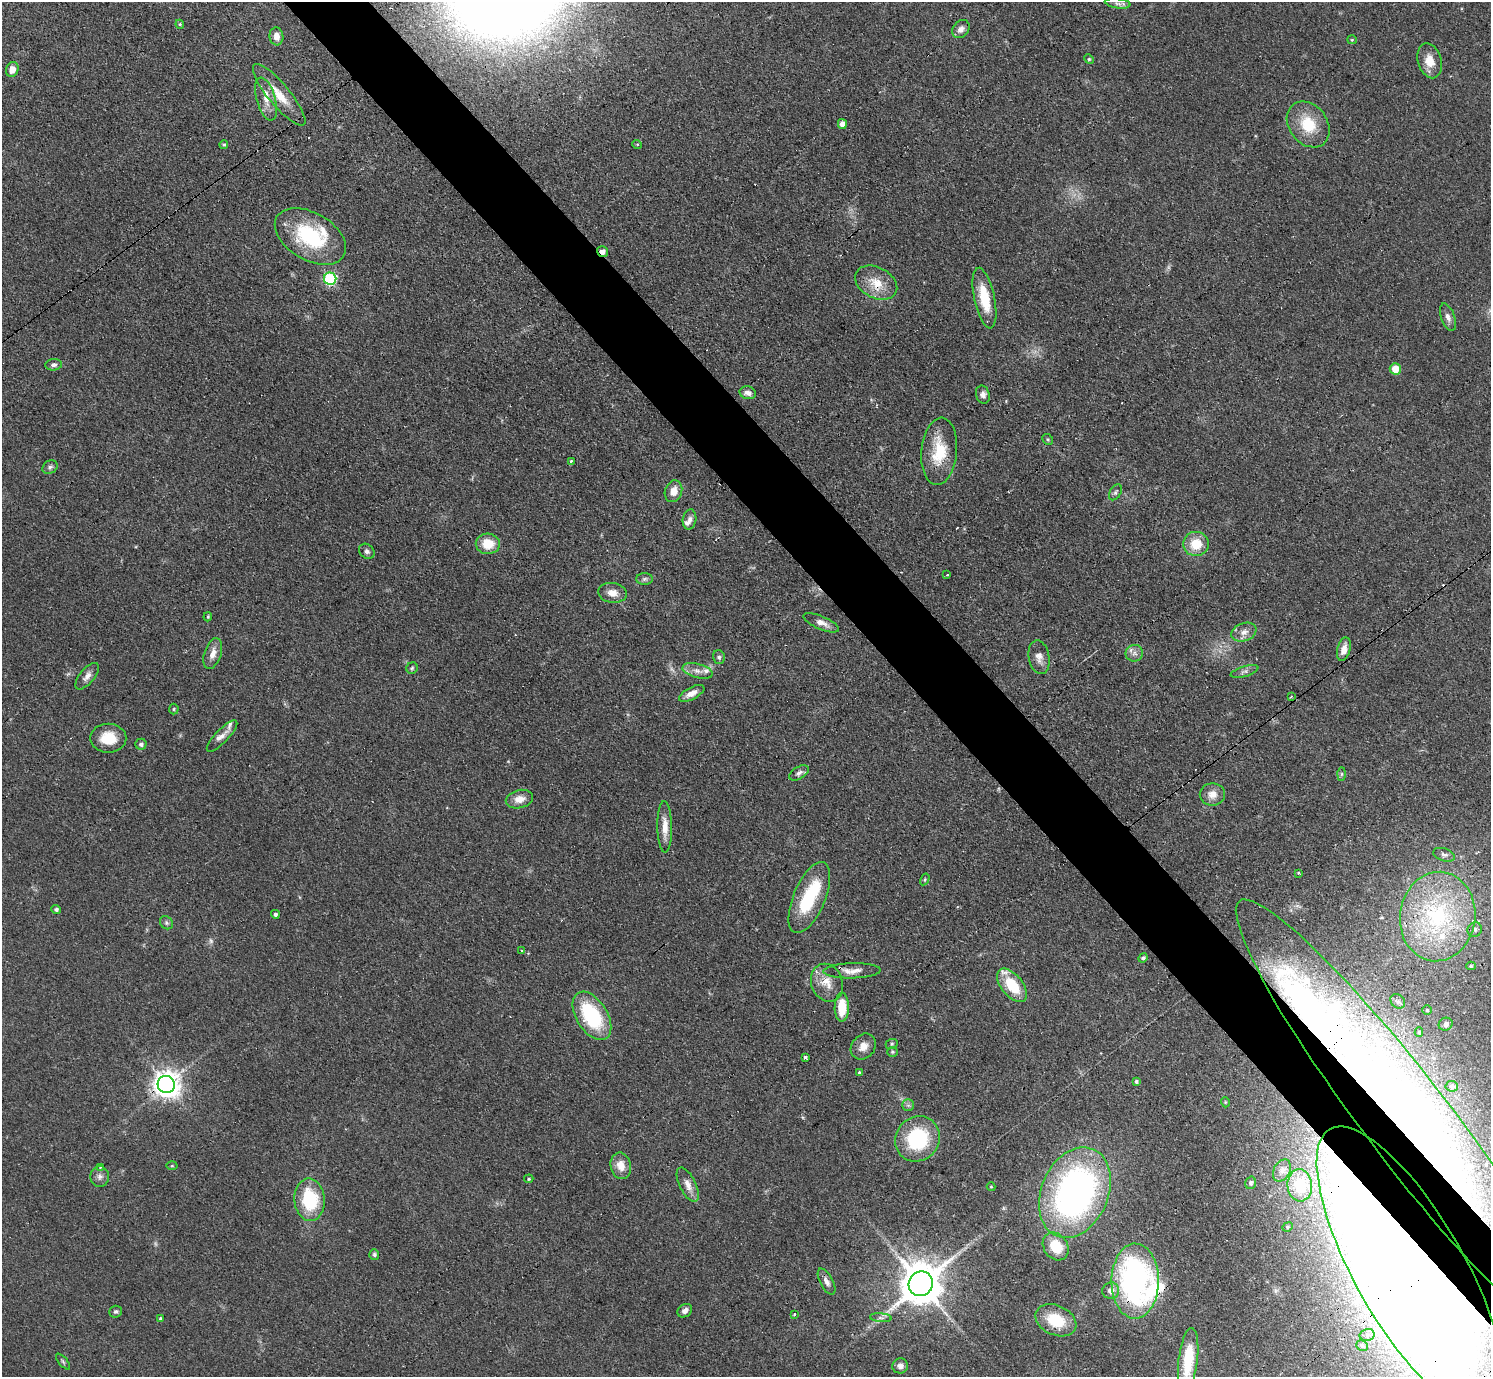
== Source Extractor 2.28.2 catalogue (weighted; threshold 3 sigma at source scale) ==
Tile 6 of 4 x 4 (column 2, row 2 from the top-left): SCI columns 1553-3041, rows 3082-4456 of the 6126 x 6131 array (HDU 1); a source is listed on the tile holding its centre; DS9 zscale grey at full resolution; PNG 1493 x 1379 px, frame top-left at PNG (2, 2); each listed source drawn as its Kron ellipse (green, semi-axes under 4 px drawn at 4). Shown black and unused: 5% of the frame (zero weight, under 3 of 4 exposures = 1% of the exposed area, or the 3 px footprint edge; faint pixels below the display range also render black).
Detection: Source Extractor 2.28.2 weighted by HDU 2 'WHT'; one run over the whole footprint, this tile lists its part. Background 0.0708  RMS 0.006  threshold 0.0268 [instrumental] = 3 sigma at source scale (4.5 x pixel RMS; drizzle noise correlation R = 1.50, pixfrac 1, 0.05/0.05 arcsec/px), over >= 5 px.
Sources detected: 146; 3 too faint to see at this stretch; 3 inside a brighter object's white glare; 4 cosmic-ray / hot-pixel residue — neither listed nor drawn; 12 inside a brighter listed object's ellipse — not listed separately; the other 124 listed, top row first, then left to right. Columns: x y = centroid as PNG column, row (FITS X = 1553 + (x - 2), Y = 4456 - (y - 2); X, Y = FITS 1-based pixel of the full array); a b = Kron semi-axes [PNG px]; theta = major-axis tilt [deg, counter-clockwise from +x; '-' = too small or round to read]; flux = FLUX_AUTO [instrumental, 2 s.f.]
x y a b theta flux
1118 3 13 5 -8 2
180 24 4 4 - 0.93
961 29 10 8 50 3.2
276 36 9 7 -82 3.9
1352 40 5 4 - 0.65
1089 59 5 4 - 0.75
1430 61 18 11 -74 9
12 69 7 6 - 5.2
279 95 39 11 -50 14
266 99 22 9 -74 7.1
842 124 5 4 - 3.7
1308 124 25 19 -53 20
637 144 5 3 - 0.49
224 145 4 3 - 0.85
310 236 39 23 -30 46
602 251 6 5 - 3.1
330 279 6 6 - 70
876 283 22 15 -27 12
984 298 31 10 -78 20
1448 317 14 6 -70 3
54 365 8 5 6 1.7
1395 369 6 5 - 8.4
748 393 8 6 -13 2.7
983 395 9 6 -73 2.5
1048 439 6 5 - 1
939 451 34 18 85 22
571 461 3 3 - 3.1
50 467 8 6 30 1.6
673 491 11 8 72 6.6
1115 492 9 5 59 1.3
689 519 10 6 80 2.7
488 544 12 10 -3 13
1196 544 13 12 - 13
367 551 8 7 - 1.9
947 575 3 3 - 0.65
644 579 8 6 3 1.6
612 593 14 10 -8 5.5
208 617 4 3 - 0.73
821 623 19 6 -23 5
1244 632 13 9 20 4.4
1344 649 12 6 75 5.5
1134 653 9 8 - 2.9
213 654 16 8 72 5.3
719 657 7 5 -74 1.5
1039 657 17 10 -79 4.8
412 668 6 5 - 0.99
697 671 15 7 -14 4.1
1245 671 14 5 17 2.1
87 676 16 7 50 3.5
692 693 14 6 27 4.4
1291 697 3 2 - 0.67
174 709 5 4 - 0.81
222 736 21 6 46 3.9
108 738 18 14 0 14
141 744 5 5 - 1.7
799 773 11 6 29 2.3
1342 774 7 4 89 0.98
1212 794 12 11 - 5.6
519 799 14 9 14 6
665 827 26 7 -89 7.4
1444 855 11 6 -18 2
1299 873 3 2 - 0.92
925 879 6 4 59 0.77
809 897 38 16 67 37
56 910 5 4 - 1.6
275 914 4 4 - 1.6
1438 917 45 37 81 84
166 923 7 6 - 1.3
1475 930 7 7 - 2.2
522 951 4 3 - 0.76
1143 958 5 4 - 1.2
1471 966 5 4 - 0.9
852 971 28 7 1 5.7
827 983 19 15 -69 9.2
1012 985 19 10 -51 22
1398 1001 8 6 -42 1.9
842 1007 14 7 89 16
1427 1010 5 4 - 0.88
592 1016 27 15 -58 47
1446 1024 7 6 - 2.2
1419 1032 5 4 - 0.92
892 1044 6 5 - 0.88
863 1046 14 11 48 5.7
892 1052 5 4 - 0.77
805 1057 3 3 - 8.9
859 1072 3 3 - 0.89
1136 1081 4 4 - 1.2
166 1084 8 8 - 700
1452 1086 6 5 - 1.8
1225 1102 5 3 - 0.56
908 1105 6 5 - 1.4
1410 1124 281 43 -53 760
917 1139 23 21 51 44
172 1166 5 3 - 0.65
621 1166 13 10 -78 7.4
101 1167 3 3 - 4.2
1282 1170 12 8 62 3.3
100 1176 10 9 - 2.8
529 1179 4 3 - 0.66
1251 1183 6 5 - 1.7
688 1185 18 8 -64 5.3
1300 1185 16 12 -84 18
991 1187 4 4 - 0.58
1075 1193 47 33 67 230
310 1200 21 15 -85 36
1288 1227 5 4 - 0.93
1056 1246 15 12 -54 17
374 1255 5 5 - 1.2
1410 1271 163 54 -60 2500
826 1281 14 6 -62 3.2
1135 1281 37 23 89 150
921 1284 12 12 - 2100
1111 1291 8 8 - 4.3
685 1311 8 6 36 2.6
115 1312 6 6 - 1.3
794 1314 4 3 - 0.97
881 1318 11 4 -5 1.9
161 1319 4 4 - 1.2
1056 1320 21 14 -24 21
1367 1335 7 6 - 1.7
1362 1346 6 5 - 1
1188 1360 32 9 83 21
63 1361 9 3 -50 0.96
900 1366 8 7 - 2.9
Overlapping masked pixels (flux is a lower limit): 7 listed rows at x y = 602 251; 876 283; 166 1084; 1410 1124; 1075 1193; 1410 1271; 1135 1281
Isophote crosses this tile's border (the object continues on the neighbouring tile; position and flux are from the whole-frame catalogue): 2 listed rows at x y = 1410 1271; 1188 1360